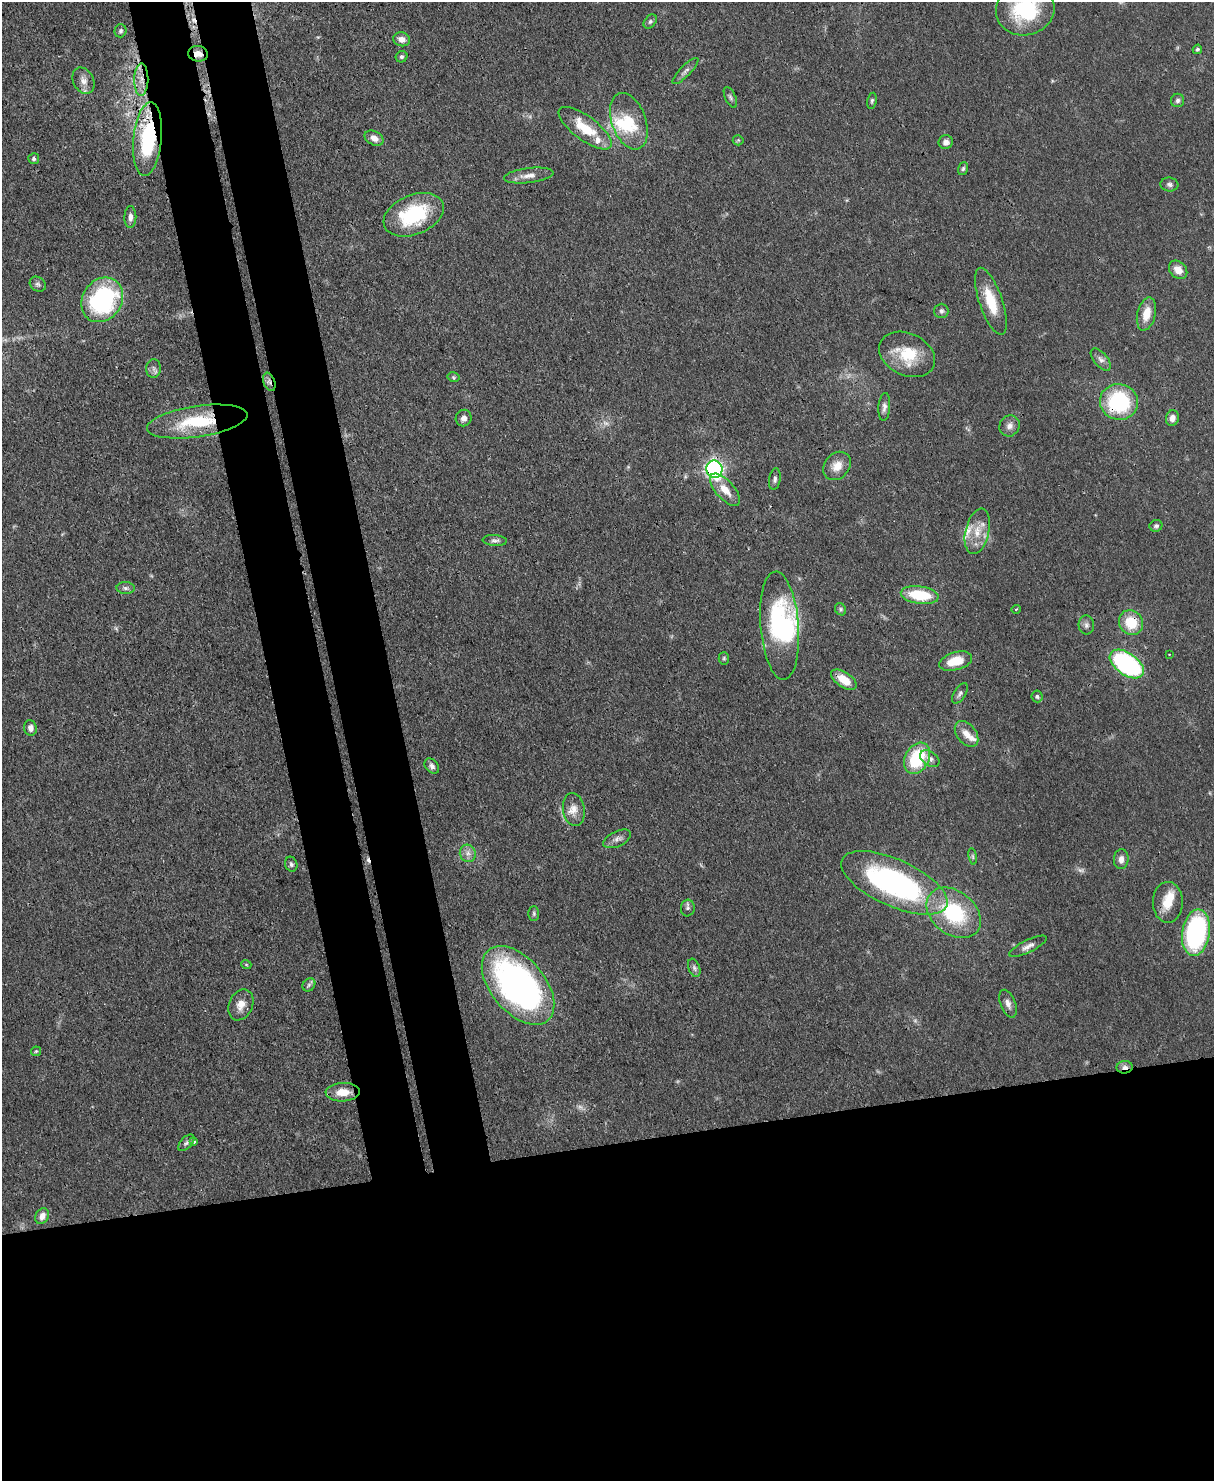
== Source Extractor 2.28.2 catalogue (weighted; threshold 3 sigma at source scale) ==
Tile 11 of 4 x 3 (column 3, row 3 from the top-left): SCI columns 2499-3710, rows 214-1692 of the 4993 x 4978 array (HDU 1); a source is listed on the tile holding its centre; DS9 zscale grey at full resolution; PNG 1216 x 1483 px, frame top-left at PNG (2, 2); each listed source drawn as its Kron ellipse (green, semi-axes under 4 px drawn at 4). Shown black and unused: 30% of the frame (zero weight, under 3 of 4 exposures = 9% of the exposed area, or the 3 px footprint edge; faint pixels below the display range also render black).
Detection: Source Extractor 2.28.2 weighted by HDU 2 'WHT'; one run over the whole footprint, this tile lists its part. Background 0.0552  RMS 0.0038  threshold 0.0172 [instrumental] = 3 sigma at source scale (4.5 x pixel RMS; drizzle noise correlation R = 1.50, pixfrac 1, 0.05/0.05 arcsec/px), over >= 5 px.
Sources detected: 105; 4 too faint to see at this stretch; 2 inside a brighter object's white glare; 2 cosmic-ray / hot-pixel residue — neither listed nor drawn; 4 inside a brighter listed object's ellipse — not listed separately; the other 93 listed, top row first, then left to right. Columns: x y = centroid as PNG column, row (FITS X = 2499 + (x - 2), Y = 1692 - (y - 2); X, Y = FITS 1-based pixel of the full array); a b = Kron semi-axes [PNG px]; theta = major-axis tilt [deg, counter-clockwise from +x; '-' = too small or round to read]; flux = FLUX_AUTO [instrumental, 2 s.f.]
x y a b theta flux
1025 10 29 25 13 34
650 21 8 5 50 0.91
120 31 6 6 - 0.91
402 39 8 7 - 2.4
1197 49 5 4 - 0.75
198 54 10 8 -8 2.5
402 57 6 5 - 0.89
685 71 17 5 45 1.7
141 79 16 7 89 4.1
83 81 14 10 -63 3
730 97 11 5 -65 1.1
1178 100 7 6 - 1.1
872 101 8 4 78 0.73
629 121 29 17 -70 16
585 128 32 12 -37 13
374 138 10 7 -27 2.5
148 139 37 14 85 38
738 140 5 5 - 0.55
946 142 7 7 - 1.9
34 159 5 5 - 0.89
963 169 6 5 - 0.73
529 176 25 7 7 3.6
1169 184 9 7 -7 1.3
414 215 31 19 22 28
130 217 11 6 90 2
1178 270 10 8 -45 3.8
38 284 8 7 - 1.1
102 300 23 19 56 59
991 301 35 11 -71 12
941 311 7 7 - 1.2
1146 314 17 9 75 5.8
907 354 29 21 -25 15
1101 360 13 7 -50 1.7
154 369 9 7 -89 1.4
453 377 6 4 -13 0.6
269 382 9 5 -69 1.3
1119 402 19 18 - 37
884 407 14 6 85 1.7
464 418 8 8 - 2.1
1172 418 8 6 78 2.2
197 422 51 15 8 25
1010 426 11 10 - 2.3
837 466 15 12 48 4.9
714 469 8 8 - 120
775 479 11 5 81 1.2
725 490 20 9 -48 5.6
1156 526 6 6 - 0.9
977 531 23 12 77 7.1
495 540 12 5 -3 1.3
126 588 9 6 -1 1.1
920 595 19 8 -8 16
841 609 6 5 - 0.69
1016 609 4 3 - 0.33
1131 623 13 11 -57 11
1086 625 9 7 -89 1.5
780 626 54 19 -85 43
1169 654 3 2 - 0.45
724 658 6 5 - 0.64
956 661 17 9 16 8.8
1127 664 19 11 -35 59
844 680 14 7 -34 6.8
960 693 11 6 57 1.3
1037 696 6 5 - 0.77
30 728 8 6 -77 1.9
966 734 14 9 -51 3.9
917 758 16 12 62 24
930 759 11 7 -35 1.9
432 766 8 6 -48 1.4
574 809 17 11 -81 4
617 839 15 7 25 2.1
468 853 9 8 - 2.1
973 856 8 4 -81 0.71
1121 859 10 7 85 2.4
291 864 7 6 - 0.96
894 883 57 23 -24 99
1168 902 20 15 -89 7.1
688 908 8 7 - 1.1
534 913 7 5 -89 0.82
954 913 30 21 -38 32
1196 933 23 13 81 58
1028 946 20 6 26 2.4
246 964 5 3 - 0.39
694 968 10 5 -69 1.2
309 985 7 5 47 0.96
518 985 46 27 -50 140
1008 1004 14 7 -69 2.2
241 1005 16 11 67 4
36 1051 5 4 - 0.49
1125 1067 8 6 4 2
343 1092 17 9 2 5.9
194 1142 4 4 - 0.86
186 1143 10 5 45 1
42 1216 8 6 59 2.8
Overlapping masked pixels (flux is a lower limit): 9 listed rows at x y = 198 54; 141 79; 148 139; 269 382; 1119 402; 197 422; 714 469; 1131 623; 1125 1067
Isophote crosses this tile's border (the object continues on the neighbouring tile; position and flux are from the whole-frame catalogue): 1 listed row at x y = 1025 10